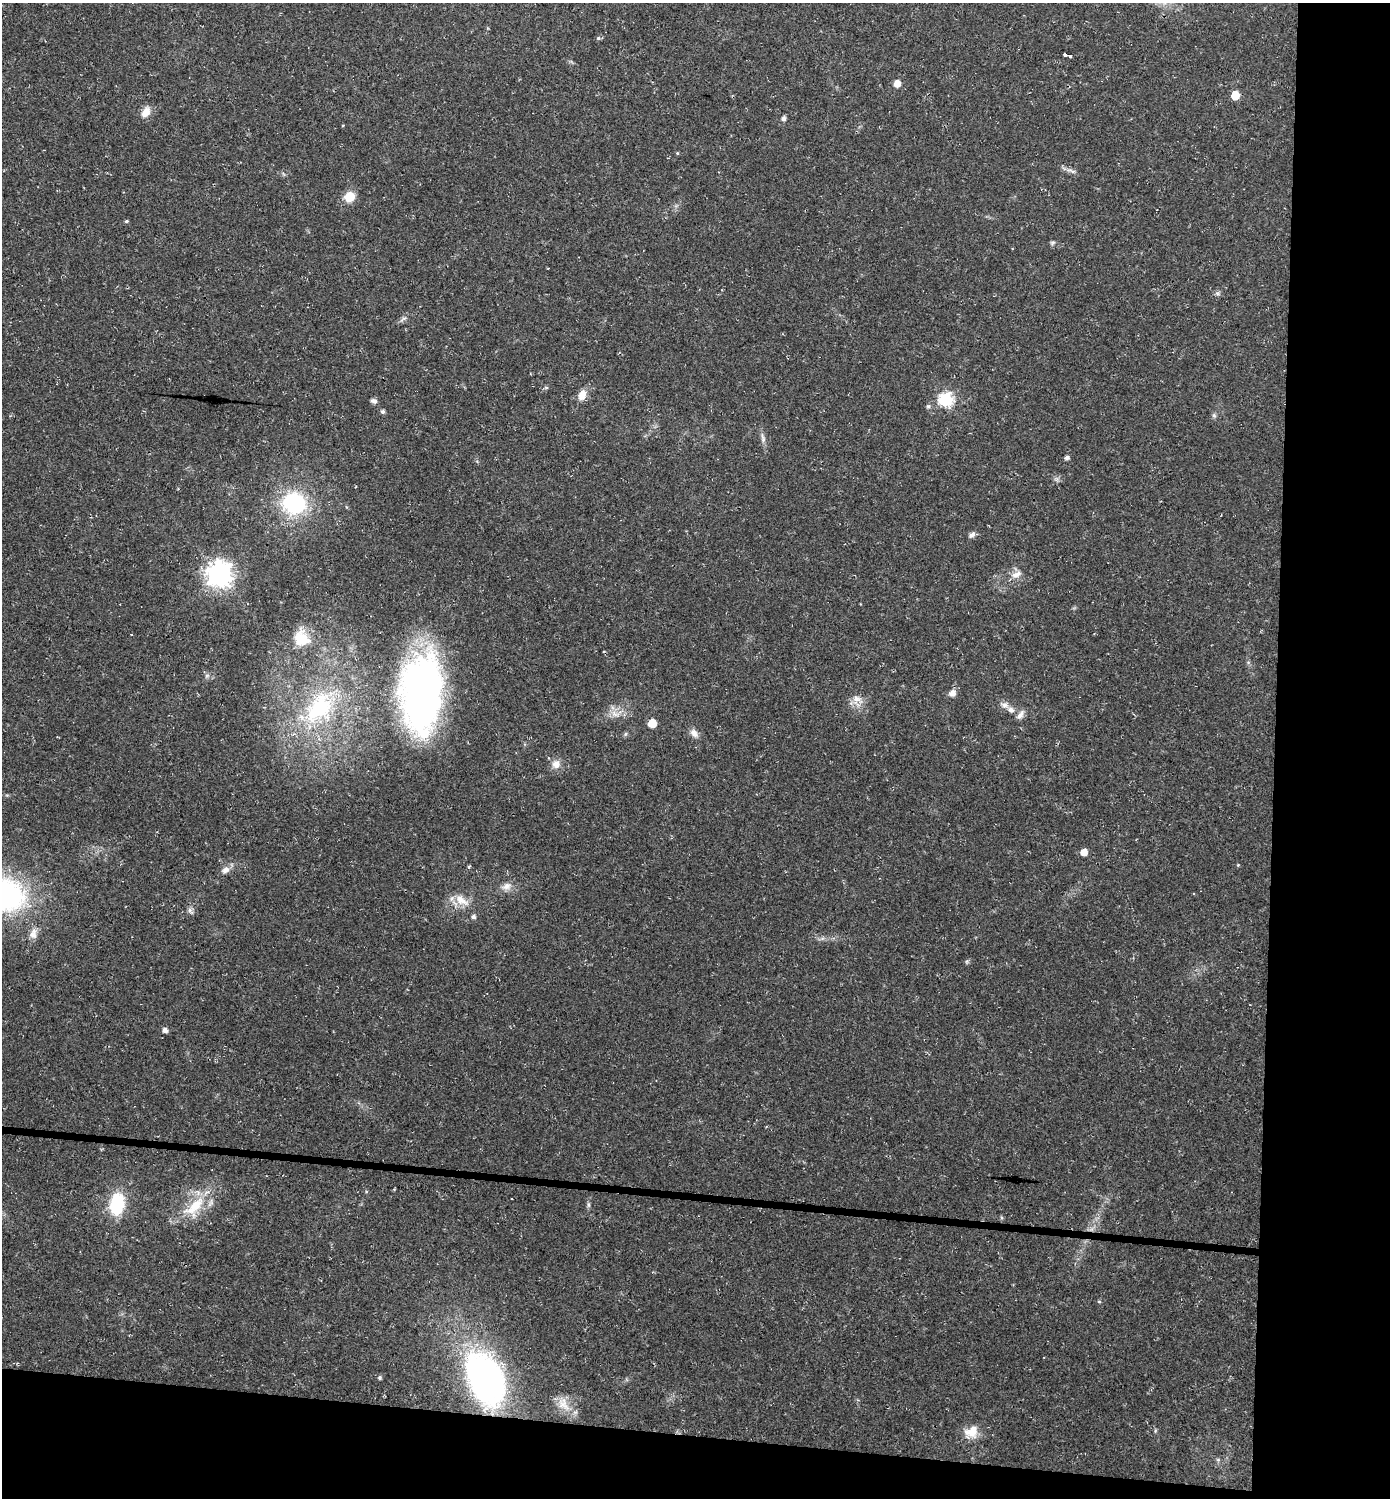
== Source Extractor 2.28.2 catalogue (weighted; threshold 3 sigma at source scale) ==
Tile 9 of 3 x 3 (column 3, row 3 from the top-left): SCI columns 3119-4506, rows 7-1502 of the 4851 x 4504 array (HDU 1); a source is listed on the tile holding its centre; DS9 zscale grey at full resolution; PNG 1392 x 1500 px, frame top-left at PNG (2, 3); no overlay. Shown black and unused: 13% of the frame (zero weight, under 3 of 4 exposures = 5% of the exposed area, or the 3 px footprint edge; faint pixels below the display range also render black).
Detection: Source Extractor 2.28.2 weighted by HDU 2 'WHT'; one run over the whole footprint, this tile lists its part. Background 0.0178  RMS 0.0032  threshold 0.0146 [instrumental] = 3 sigma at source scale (4.5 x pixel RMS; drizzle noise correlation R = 1.50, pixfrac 1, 0.0396/0.0396 arcsec/px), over >= 5 px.
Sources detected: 60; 1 inside a brighter listed object's ellipse — not listed separately; the other 59 listed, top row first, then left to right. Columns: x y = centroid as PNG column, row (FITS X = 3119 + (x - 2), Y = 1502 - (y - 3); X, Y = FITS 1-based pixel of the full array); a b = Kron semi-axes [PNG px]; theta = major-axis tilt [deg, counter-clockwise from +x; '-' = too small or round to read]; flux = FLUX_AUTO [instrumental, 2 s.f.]
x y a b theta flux
598 38 6 5 - 0.59
1065 55 4 3 - 2.2
1070 55 3 3 - 2
897 84 6 6 - 3
1235 95 6 5 - 7.2
146 112 14 9 59 3.3
783 119 6 5 - 0.98
677 153 5 4 - 0.31
1073 171 9 4 3 0.69
349 197 12 10 31 5
126 221 5 4 - 0.41
1052 243 8 5 7 0.59
1217 293 6 4 -19 0.61
403 319 12 4 26 0.95
546 387 6 4 -1 0.44
582 395 13 9 71 3.2
946 400 7 7 - 49
374 401 7 5 -18 1.1
928 406 6 5 - 0.59
382 412 5 5 - 0.75
1214 415 6 6 - 0.62
763 438 15 5 -79 1.5
1067 458 4 4 - 1.1
294 503 21 19 -12 33
972 534 9 6 39 1.1
219 574 9 8 - 300
1016 574 15 9 24 2.6
301 638 20 18 -74 8.4
207 676 7 4 1 0.63
421 693 89 45 87 130
952 693 7 6 - 2.2
857 699 18 13 -57 3.5
1004 705 12 8 -16 1.7
319 707 54 32 54 38
615 714 13 7 -32 2.2
1020 715 13 6 55 1.6
652 723 6 6 - 7.3
694 733 13 8 -49 1.8
625 734 6 4 87 0.5
556 764 10 10 - 2.6
1084 852 5 5 - 3.1
469 867 5 4 - 0.42
225 870 13 9 33 2
506 886 15 9 27 2.4
3 894 33 24 -19 89
461 900 22 10 -35 4.7
190 910 9 6 -79 1
473 917 5 5 - 0.87
33 934 15 10 74 2.5
165 1030 5 5 - 1.4
512 1199 2 2 - 0.28
117 1204 17 11 82 22
588 1204 6 4 -72 0.54
195 1207 38 17 51 12
1099 1301 6 4 -1 0.32
380 1378 5 5 - 0.52
485 1378 44 28 -66 120
563 1404 23 13 -50 4.6
971 1432 19 15 36 5.3
Isophote crosses this tile's border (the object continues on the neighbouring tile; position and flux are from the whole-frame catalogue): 1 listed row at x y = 3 894